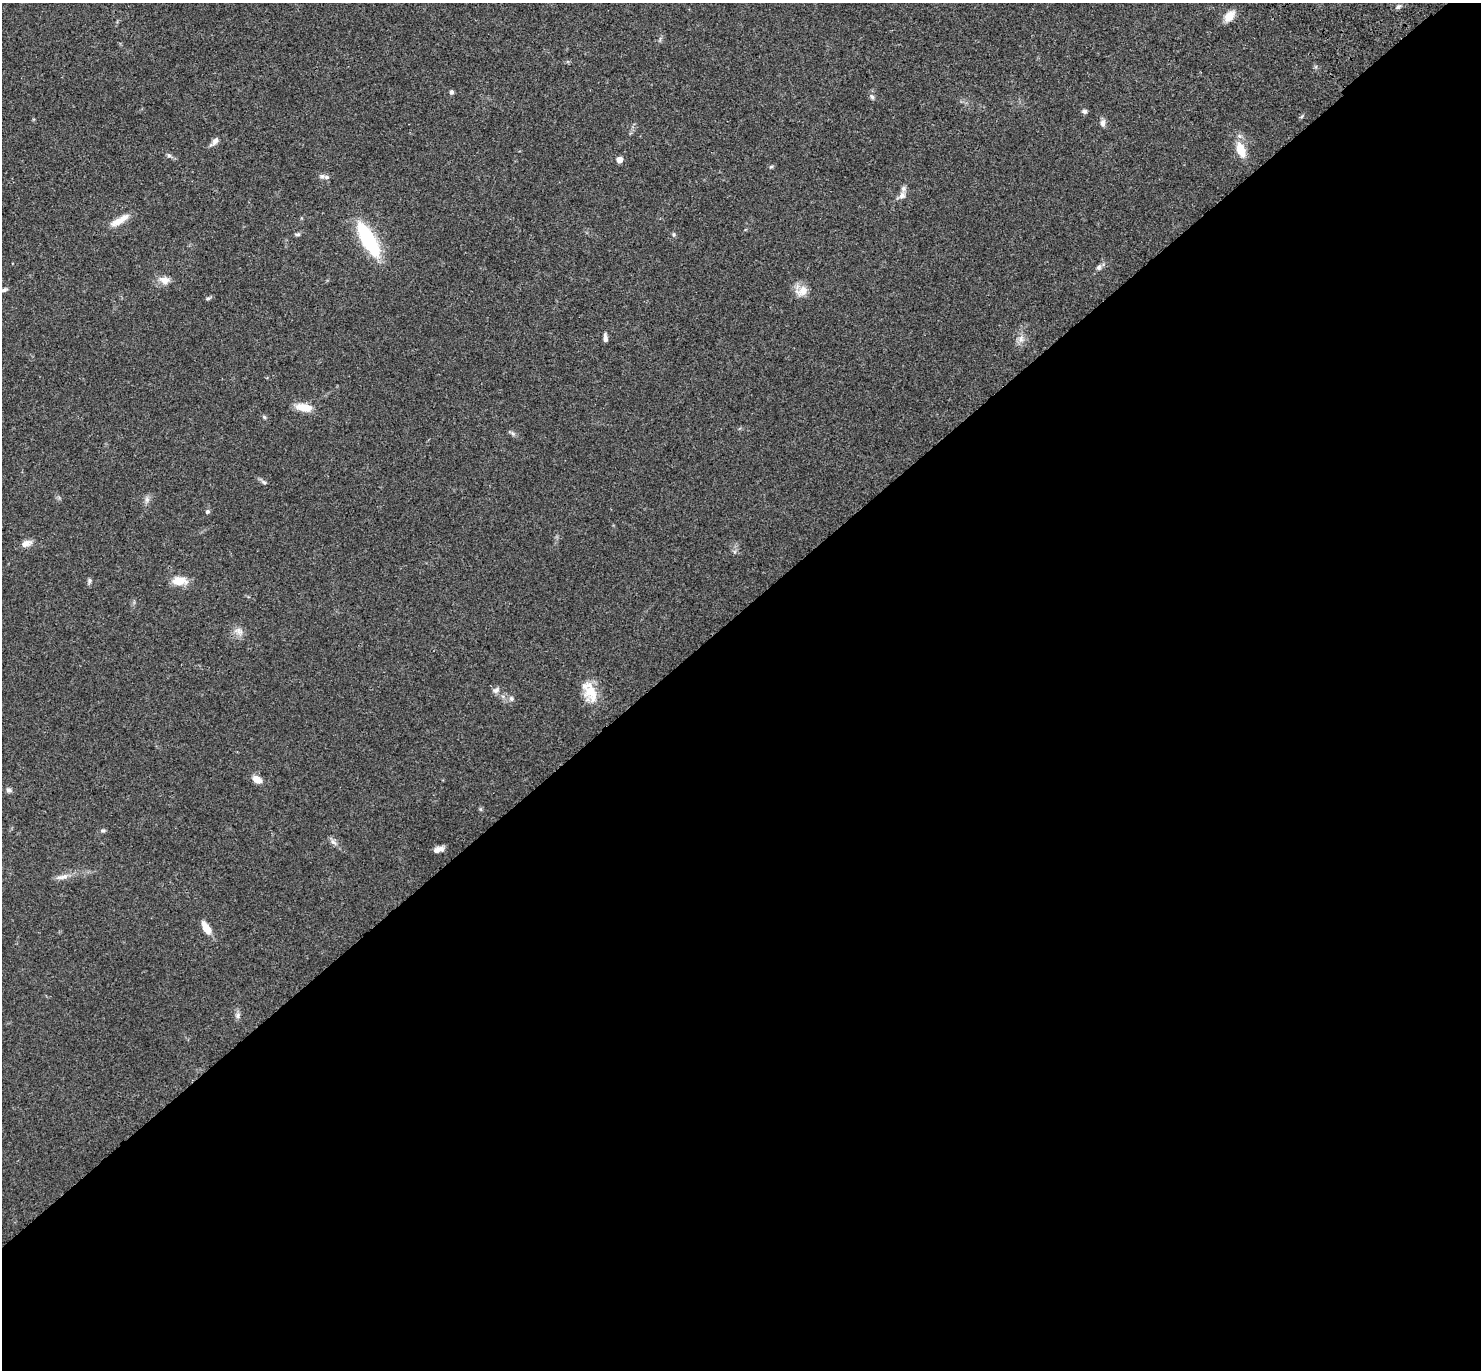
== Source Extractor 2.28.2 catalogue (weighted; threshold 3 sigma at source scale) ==
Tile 15 of 4 x 4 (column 3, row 4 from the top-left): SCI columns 3056-4534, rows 251-1618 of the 6121 x 6108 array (HDU 1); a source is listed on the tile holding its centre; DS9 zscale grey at full resolution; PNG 1483 x 1372 px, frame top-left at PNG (2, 3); no overlay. Shown black and unused: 55% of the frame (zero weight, under 3 of 4 exposures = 6% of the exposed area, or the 3 px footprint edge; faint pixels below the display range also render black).
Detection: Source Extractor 2.28.2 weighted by HDU 2 'WHT'; one run over the whole footprint, this tile lists its part. Background 0.0502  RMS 0.0054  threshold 0.0242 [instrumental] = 3 sigma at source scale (4.5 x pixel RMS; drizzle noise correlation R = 1.50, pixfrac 1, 0.05/0.05 arcsec/px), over >= 5 px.
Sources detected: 46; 1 inside a brighter listed object's ellipse — not listed separately; the other 45 listed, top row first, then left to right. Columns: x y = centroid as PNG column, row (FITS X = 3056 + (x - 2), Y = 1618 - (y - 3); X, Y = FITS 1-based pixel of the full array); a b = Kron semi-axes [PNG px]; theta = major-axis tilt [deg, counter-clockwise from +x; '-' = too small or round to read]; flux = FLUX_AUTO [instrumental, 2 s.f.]
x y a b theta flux
1398 7 5 5 - 1.1
1229 16 11 8 47 7.1
451 92 5 5 - 0.97
872 97 7 5 -55 1.2
1084 111 7 6 - 1.2
1103 123 10 6 83 2
215 141 10 7 50 2.3
1241 150 21 11 -70 8.2
169 155 6 5 - 1
619 160 5 4 - 4.9
771 167 5 5 - 0.71
326 177 8 6 1 1.5
902 195 10 8 50 2.3
119 220 28 8 30 6.3
297 234 7 4 -1 0.93
674 234 5 4 - 0.71
368 240 36 13 -60 40
1099 267 7 6 - 1.4
165 280 13 9 -13 4
3 290 11 5 10 1.6
802 291 17 12 34 5.7
208 298 7 4 9 0.85
605 338 10 4 -86 1.7
1021 339 10 7 75 2.5
304 407 20 9 -11 7.5
264 417 6 4 -46 0.74
513 434 7 5 -45 1.1
264 482 8 5 -28 1.2
147 499 8 6 90 1.7
207 511 6 6 - 1.1
26 543 14 7 21 3.5
89 581 9 5 90 1
179 581 13 8 -1 9.6
239 631 13 8 -31 3.1
496 690 10 7 20 1.8
590 691 23 17 67 11
511 699 7 5 -88 1.2
257 779 11 7 -29 4.4
9 790 8 6 -19 1.4
103 831 6 4 0 0.8
333 842 9 6 -31 1.9
438 849 11 6 15 3.2
63 877 19 6 13 3.2
206 928 14 6 -60 6.9
237 1015 8 6 89 1.6
Isophote crosses this tile's border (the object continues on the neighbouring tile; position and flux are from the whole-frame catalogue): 1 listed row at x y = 3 290